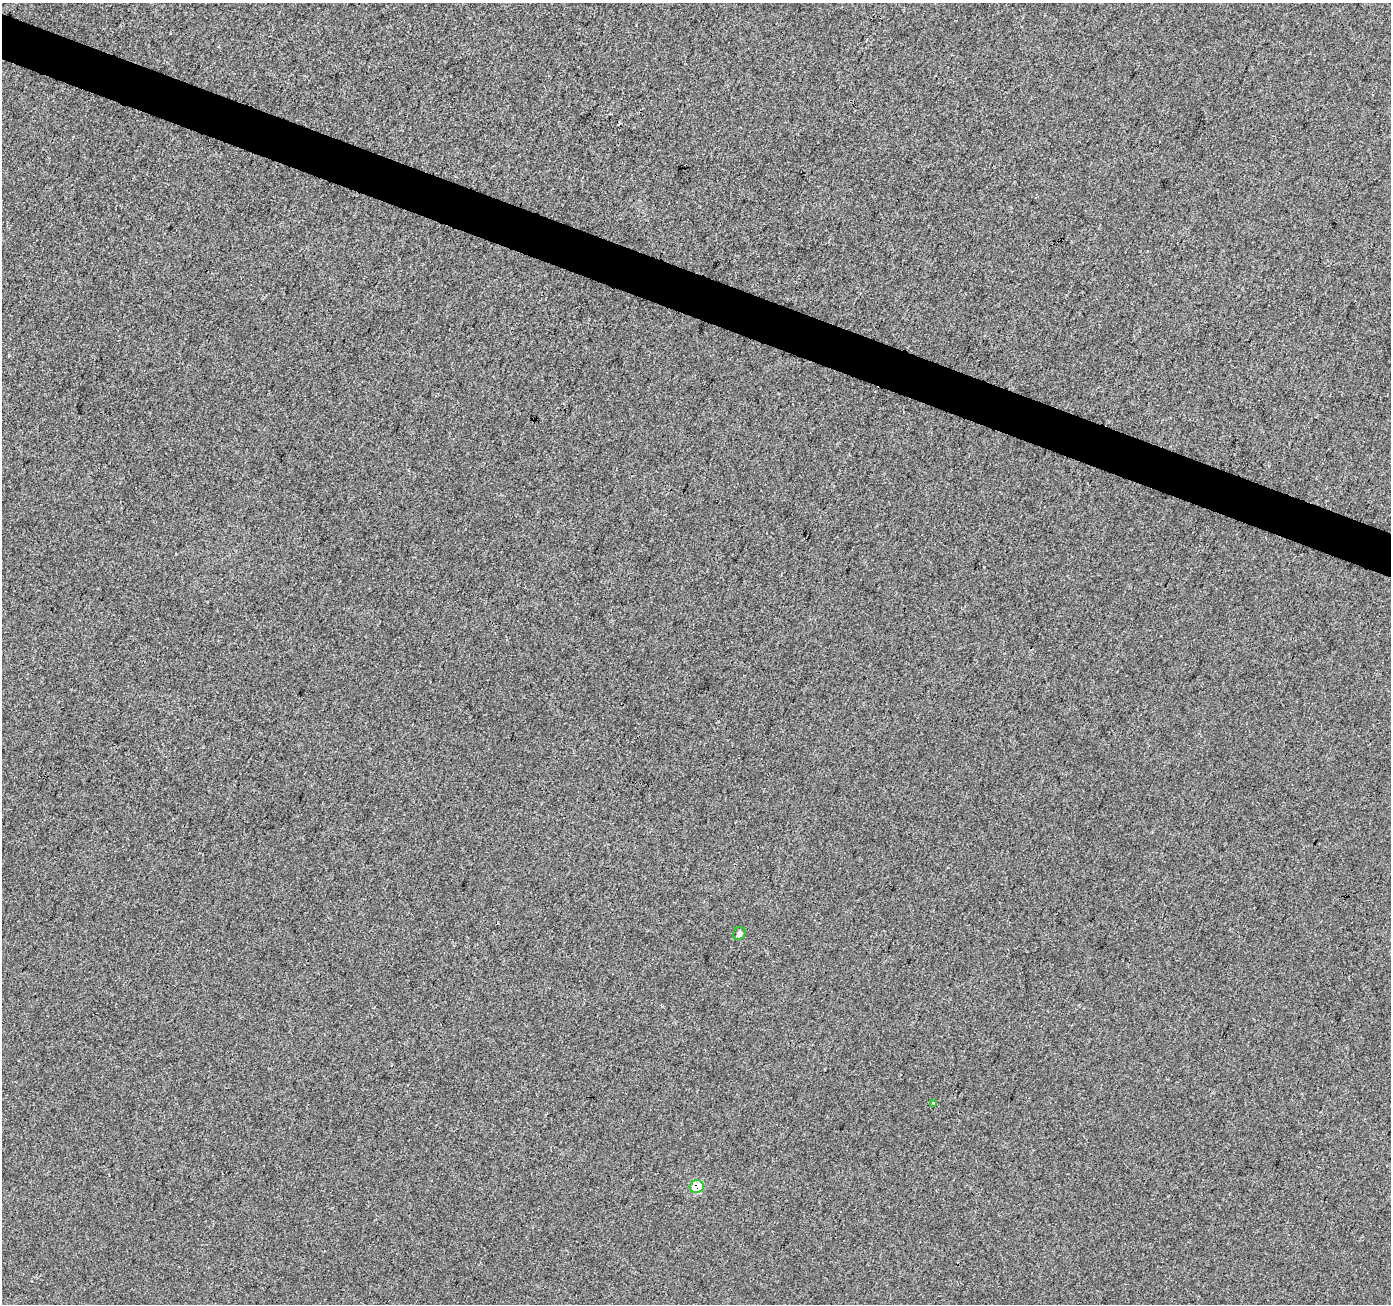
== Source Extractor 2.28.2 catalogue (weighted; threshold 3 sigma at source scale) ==
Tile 11 of 4 x 4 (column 3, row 3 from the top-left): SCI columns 2785-4173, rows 1577-2878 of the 5562 x 5693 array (HDU 1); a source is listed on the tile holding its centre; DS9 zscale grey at full resolution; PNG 1393 x 1306 px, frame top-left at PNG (2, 3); each listed source drawn as its Kron ellipse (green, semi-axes under 4 px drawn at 4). Shown black and unused: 3% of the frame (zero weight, under 3 of 4 exposures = <1% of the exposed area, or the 3 px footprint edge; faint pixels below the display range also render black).
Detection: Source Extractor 2.28.2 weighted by HDU 2 'WHT'; one run over the whole footprint, this tile lists its part. Background 0.00192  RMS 0.0027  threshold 0.0123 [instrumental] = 3 sigma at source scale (4.5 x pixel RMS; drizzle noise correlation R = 1.50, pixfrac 1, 0.0396/0.0396 arcsec/px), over >= 5 px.
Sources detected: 4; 1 cosmic-ray / hot-pixel residue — neither listed nor drawn; the other 3 listed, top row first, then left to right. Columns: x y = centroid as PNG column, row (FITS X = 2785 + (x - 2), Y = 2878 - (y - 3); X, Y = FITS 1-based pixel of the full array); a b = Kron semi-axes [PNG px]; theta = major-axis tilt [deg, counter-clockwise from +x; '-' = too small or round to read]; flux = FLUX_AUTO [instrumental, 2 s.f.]
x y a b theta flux
739 934 7 6 - 0.76
934 1103 3 3 - 1.8
697 1187 7 6 - 7.3
Overlapping masked pixels (flux is a lower limit): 1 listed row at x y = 697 1187